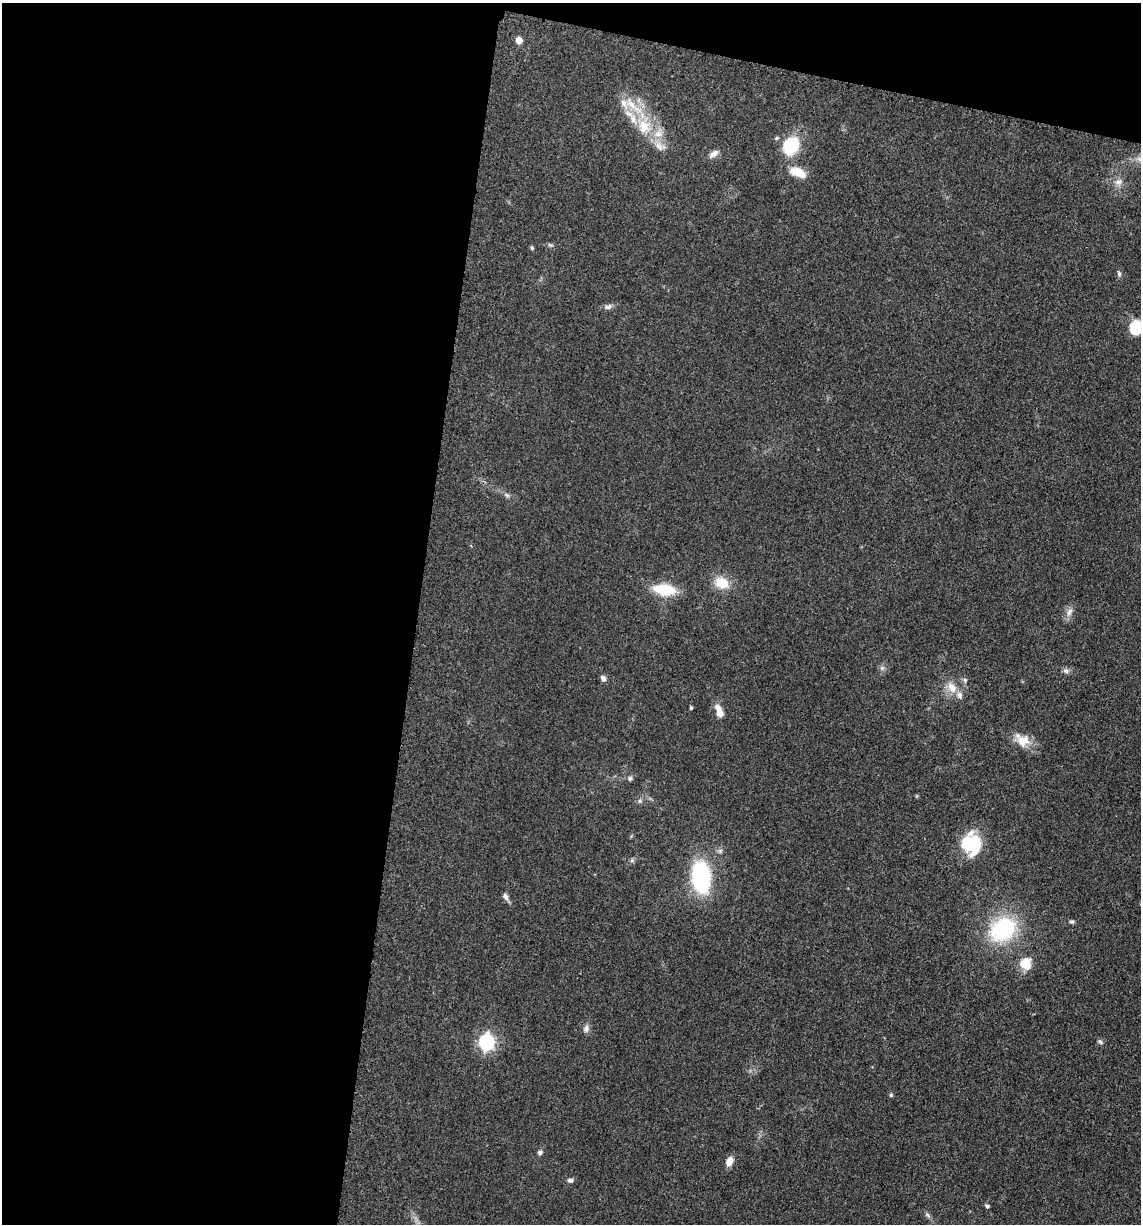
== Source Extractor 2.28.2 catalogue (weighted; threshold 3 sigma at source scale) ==
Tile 1 of 4 x 4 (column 1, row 1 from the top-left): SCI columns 247-1385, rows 3685-4906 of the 4980 x 4921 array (HDU 1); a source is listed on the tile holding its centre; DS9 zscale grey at full resolution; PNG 1143 x 1226 px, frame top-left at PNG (2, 3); no overlay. Shown black and unused: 40% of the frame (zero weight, under 3 of 5 exposures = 4% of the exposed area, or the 3 px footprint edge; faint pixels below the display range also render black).
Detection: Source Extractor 2.28.2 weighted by HDU 2 'WHT'; one run over the whole footprint, this tile lists its part. Background 0.0562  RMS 0.0059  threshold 0.0267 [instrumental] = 3 sigma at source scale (4.5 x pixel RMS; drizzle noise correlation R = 1.50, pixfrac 1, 0.05/0.05 arcsec/px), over >= 5 px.
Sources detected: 49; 1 inside a brighter object's white glare — not listed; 4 inside a brighter listed object's ellipse — not listed separately; the other 44 listed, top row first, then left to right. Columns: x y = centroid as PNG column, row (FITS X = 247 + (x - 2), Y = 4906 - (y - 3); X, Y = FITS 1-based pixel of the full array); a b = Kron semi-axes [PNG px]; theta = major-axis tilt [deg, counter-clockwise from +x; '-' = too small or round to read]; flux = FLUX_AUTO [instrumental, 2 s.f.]
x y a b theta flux
519 40 5 5 - 7.3
633 106 43 10 -38 17
644 126 21 18 87 17
659 146 17 8 -60 5.4
791 146 22 16 60 26
714 154 14 7 37 3.3
1140 159 11 7 -20 3.4
798 172 21 10 -21 9.9
1118 182 11 7 22 3.3
550 245 8 4 -22 1.1
532 248 5 4 - 0.78
1119 274 7 5 -75 1.3
608 307 11 6 13 2.3
1137 328 13 12 - 23
507 495 7 4 -44 1.3
722 583 16 12 -22 12
665 590 18 9 -8 28
1069 612 13 7 63 3.3
882 668 5 5 - 1.3
1066 671 8 7 - 1.8
603 678 8 6 -67 2.3
965 680 7 6 - 1.4
952 687 18 11 -53 7.5
691 708 4 3 - 0.72
719 711 15 7 -69 6.6
1023 741 17 15 24 9.2
630 778 7 6 - 1.3
640 801 6 5 - 1.2
972 843 30 16 -70 19
632 860 6 6 - 1.1
701 877 29 17 -84 65
505 897 11 6 -59 2.1
1071 921 6 5 - 1
1003 929 23 18 38 61
1026 963 14 13 - 10
586 1028 10 7 76 2.5
486 1042 7 6 - 160
1100 1042 9 5 -45 1.3
891 1095 5 4 - 0.81
540 1153 7 6 - 1.5
729 1162 10 7 68 5.2
570 1180 7 6 - 1.6
987 1206 6 4 -15 1
927 1215 9 5 -34 1.4
Isophote crosses this tile's border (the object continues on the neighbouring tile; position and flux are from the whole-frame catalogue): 2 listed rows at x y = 1140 159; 1137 328